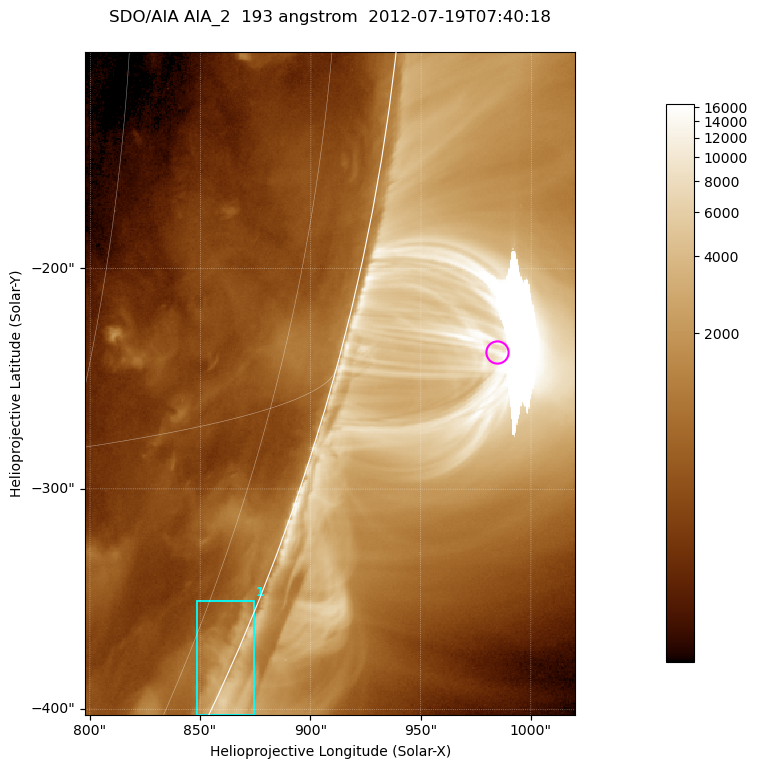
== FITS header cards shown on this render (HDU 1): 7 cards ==
TELESCOP= 'SDO/AIA '           / For AIA: SDO/AIA
INSTRUME= 'AIA_2   '           / For AIA: AIA_ATA1, AIA_ATA2, AIA_ATA3 or AIA_AT
WAVELNTH=                  193 / [angstrom] Wavelength
WAVEUNIT= 'angstrom'           / Wavelength unit: angstrom
DATE-OBS= '2012-07-19T07:40:18.837' / [ISO] Date when observation started; ISO 8
CTYPE1  = 'HPLN-TAN'           / CTYPE1; Typically HPLN
CTYPE2  = 'HPLT-TAN'           / CTYPE2; Typically HPLT

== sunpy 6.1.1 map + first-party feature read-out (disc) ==
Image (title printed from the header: SDO/AIA AIA_2  193 angstrom  2012-07-19T07:40:18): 370 x 500 px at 0.601 arcsec/px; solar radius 944 arcsec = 1572 px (partial field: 1.2% of the solar disc is inside the frame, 48% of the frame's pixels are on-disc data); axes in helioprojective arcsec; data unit not stated in the header (colour bar unlabelled)
Orientation: roll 0.0565 deg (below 1 deg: not rotated)
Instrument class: DISC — disc imager (sunpy class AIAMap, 193 A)
Bright regions (active regions / flare kernels): reference = the on-disc median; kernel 3 px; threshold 5 sigma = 959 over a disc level ~483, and >= 1.15x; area >= 185 px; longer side >= 4 px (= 2.4 arcsec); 1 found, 1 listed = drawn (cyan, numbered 1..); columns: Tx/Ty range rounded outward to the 2 arcsec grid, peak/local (2 s.f.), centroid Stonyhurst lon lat
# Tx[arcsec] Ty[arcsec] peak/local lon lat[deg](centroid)
1 848..874 -404..-350 7.7 +82 -23
Off-limb structures (1.02-1.3 R_sun): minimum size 92 px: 2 found; the strongest spans PA ~250..260 deg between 1.02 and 1.14 R_sun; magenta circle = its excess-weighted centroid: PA ~255 deg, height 1.07 R_sun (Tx ~984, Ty ~-238 arcsec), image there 8.7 x the reference